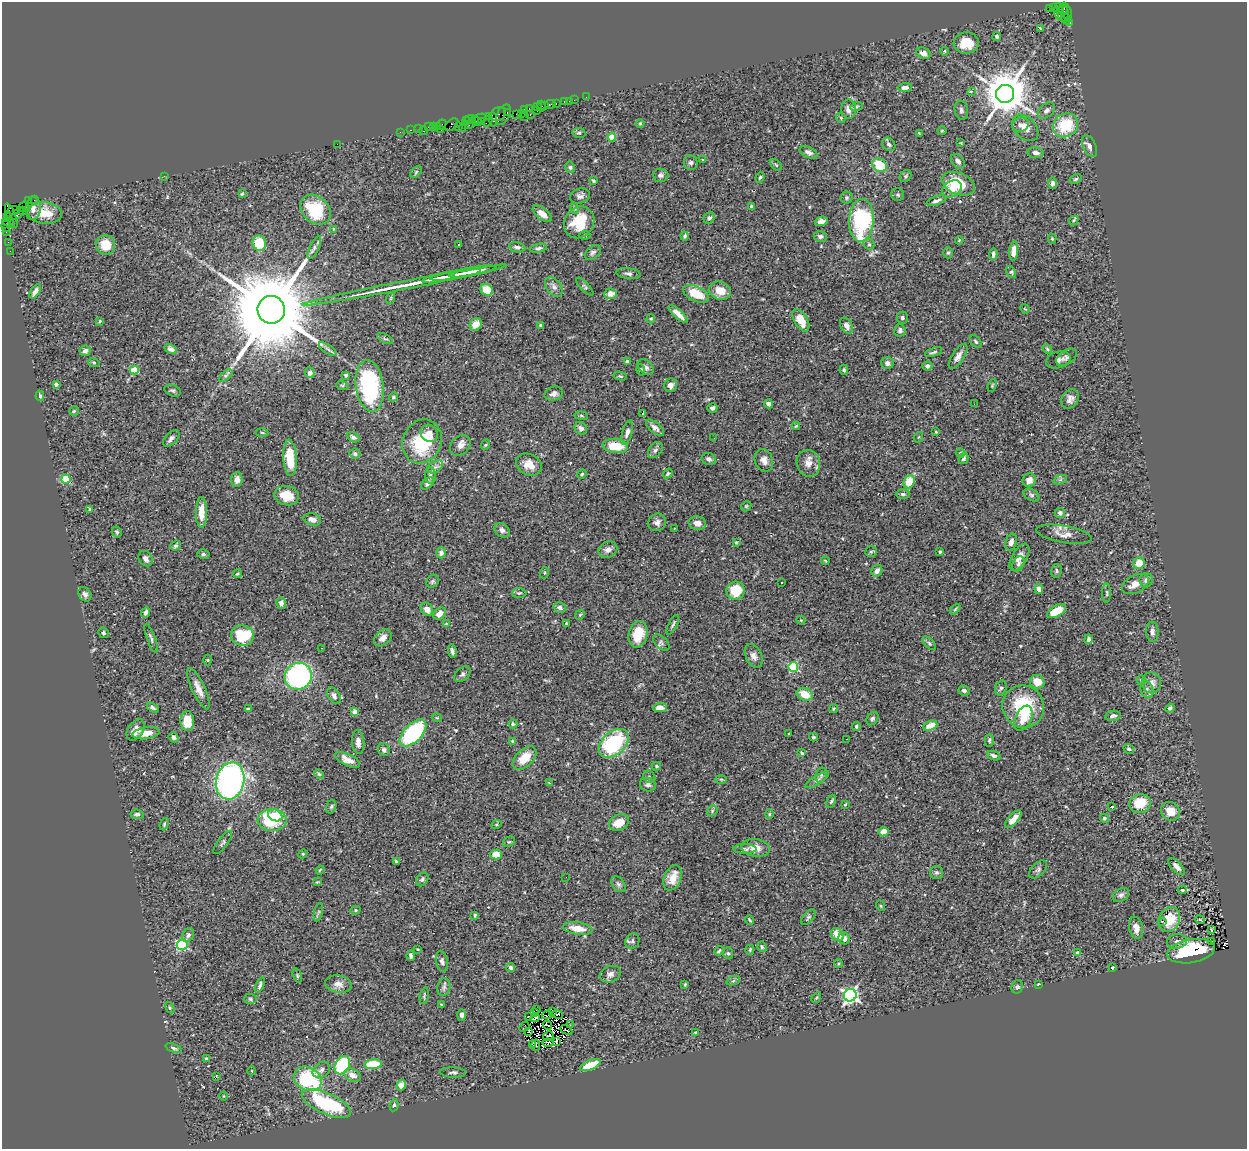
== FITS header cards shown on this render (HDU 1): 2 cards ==
NAXIS1  =                 1245
NAXIS2  =                 1147

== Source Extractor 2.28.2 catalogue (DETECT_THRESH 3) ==
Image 1245 x 1147 px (HDU 1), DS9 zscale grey, 1 PNG px = 1 image px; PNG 1249 x 1151 px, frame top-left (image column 1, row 1147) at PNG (2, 2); each listed source drawn as its Kron ellipse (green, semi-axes under 4 px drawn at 4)
Background 0.717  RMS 0.055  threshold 0.166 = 3 sigma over >= 5 px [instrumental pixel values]
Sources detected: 469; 2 with non-positive FLUX_AUTO (blend fragments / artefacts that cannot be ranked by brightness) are neither listed nor drawn; the other 467 listed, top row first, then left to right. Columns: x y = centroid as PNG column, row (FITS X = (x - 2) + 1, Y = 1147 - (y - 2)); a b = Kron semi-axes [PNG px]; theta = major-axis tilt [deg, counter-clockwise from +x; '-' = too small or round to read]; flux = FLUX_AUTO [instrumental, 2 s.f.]
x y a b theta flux
1049 8 3 2 - 200
1053 8 2 2 - 1.8
1063 8 6 3 77 120
1058 11 8 4 -89 73
1063 13 9 5 90 280
1067 13 9 4 -79 150
1066 19 5 2 - 57
1070 22 4 3 - 44
1040 29 3 2 - 3.5
997 36 4 4 - 8.7
966 43 12 10 5 82
944 51 4 3 - 4.4
923 53 7 5 -25 21
905 87 7 4 5 17
971 91 4 4 - 5
1005 94 9 9 - 15000
586 97 2 2 - 5.6
574 100 2 2 - 11
564 101 3 3 - 78
569 101 2 2 - 7.2
556 103 3 2 - 17
550 104 5 3 - 54
545 105 3 2 - 52
541 106 5 3 - 46
857 106 6 4 18 5.6
537 107 2 2 - 43
524 109 3 3 - 26
529 109 3 2 - 52
848 109 9 7 89 22
961 110 9 6 -79 11
1046 110 10 6 40 14
537 111 4 3 - 7.7
507 113 3 2 - 14
521 113 4 2 - 47
498 114 8 6 34 46
516 114 2 2 - 25
503 115 11 6 61 96
530 115 3 2 - 51
488 116 4 2 - 91
524 116 3 2 - 40
479 118 7 4 20 88
841 118 5 4 - 4.5
493 119 7 4 -86 280
470 120 5 4 - 80
466 121 4 2 - 51
476 121 6 3 -25 100
481 121 3 3 - 41
487 121 6 2 56 44
640 123 4 3 - 4
470 124 6 3 36 150
441 125 6 3 44 62
452 125 8 5 42 91
1020 125 8 7 - 16
1065 125 13 11 31 150
437 126 4 2 - 59
459 126 3 2 - 15
428 127 2 2 - 5.8
433 127 4 2 - 32
462 128 2 2 - 5.9
1025 128 15 10 -44 37
418 129 2 2 - 25
411 130 3 2 - 24
441 130 3 2 - 37
942 130 5 3 - 3.3
423 131 4 3 - 70
400 132 2 2 - 14
579 133 6 5 - 6.5
919 133 3 3 - 2.4
612 137 4 4 - 86
961 143 4 2 - 3
337 144 2 2 - 62
889 144 7 6 - 9.9
1089 146 11 6 -66 15
808 152 9 5 -24 13
1036 153 8 5 -8 17
703 160 3 2 - 11
958 161 8 5 -49 11
691 163 7 7 - 10
776 165 7 4 -45 4.9
880 165 8 6 -39 120
570 167 6 4 -76 6.2
416 172 7 4 46 5.4
660 175 8 6 -2 10
164 176 3 2 - 6
906 176 7 5 48 5.8
760 177 5 4 - 5.5
1076 179 7 4 27 5.9
593 181 4 3 - 4.5
1052 183 5 4 - 9.5
958 184 17 10 -22 120
952 189 10 7 33 40
242 194 4 3 - 4.4
898 195 6 6 - 7.4
580 196 10 7 17 14
846 198 6 6 - 6.2
34 200 2 2 - 9.1
28 201 3 2 - 45
936 201 10 4 19 12
24 206 5 2 - 34
751 206 3 3 - 4.8
33 208 11 7 87 22
574 208 6 3 -71 5.9
13 210 5 3 - 110
22 210 3 2 - 24
315 210 17 13 -44 190
45 213 17 11 -5 65
17 214 7 4 44 200
542 214 11 5 -39 33
11 216 13 3 -68 180
7 217 2 2 - 14
709 218 6 5 - 10
861 220 21 12 87 400
1074 220 5 3 - 3.9
821 221 6 4 19 16
8 222 7 2 -30 110
579 222 16 14 54 130
6 226 6 3 -83 120
333 229 4 3 - 2.9
7 231 4 2 - 39
584 235 6 4 4 4.8
685 236 4 3 - 6.3
820 236 6 5 - 11
1052 239 5 4 - 3.8
959 240 4 3 - 3.8
8 242 2 2 - 11
259 243 7 7 - 100
458 244 3 3 - 14
869 244 6 5 - 6
105 245 10 9 - 63
314 247 12 4 65 13
517 247 8 5 -10 12
539 248 8 4 10 9.5
10 251 2 2 - 5.8
1014 251 9 4 86 24
593 252 9 6 42 11
948 253 5 4 - 5.6
993 254 6 3 88 11
472 271 23 3 10 27
1011 272 6 4 -62 5.3
628 274 12 5 -7 12
456 275 25 3 10 23
439 278 16 3 11 19
405 285 104 4 11 97
554 287 11 7 -52 17
585 287 11 4 -46 7.5
487 290 6 5 - 59
35 291 8 4 55 14
720 291 11 9 -22 43
610 294 6 5 - 24
696 294 14 7 -24 88
391 298 6 3 71 4.2
1025 309 5 3 - 3
271 310 14 13 - 66000
678 314 12 4 -43 29
902 318 6 5 - 9
651 319 5 4 - 4.4
801 320 12 6 -58 56
99 321 4 3 - 4.3
476 324 7 5 46 38
541 325 3 3 - 7
847 326 9 5 -58 17
900 330 6 5 - 11
385 338 9 4 -25 6.7
976 341 7 4 -51 6.5
171 349 7 4 -26 13
328 349 10 4 -34 11
1047 349 5 4 - 4.5
85 351 5 5 - 12
933 352 9 3 18 5.8
958 356 14 6 57 20
1067 357 11 7 33 8.8
1058 360 12 8 16 15
627 361 4 3 - 12
94 363 6 4 -18 4.9
887 363 6 6 - 16
927 366 5 4 - 11
645 367 9 6 -42 13
134 370 4 4 - 130
641 370 6 4 -82 7.8
844 370 5 4 - 4.7
310 373 5 5 - 15
226 375 8 4 38 8.1
346 375 4 4 - 7.5
620 376 6 3 -14 4.7
56 384 4 3 - 8.6
342 385 6 4 -18 4.9
671 385 7 6 - 20
992 385 7 3 72 3.5
370 386 26 14 -82 450
172 390 8 5 -20 8.5
554 394 9 7 16 15
40 396 5 4 - 6.4
393 397 5 4 - 5.7
1070 399 10 8 55 19
768 404 4 4 - 10
974 404 2 2 - 3.4
712 408 5 5 - 8.6
74 411 5 4 - 5.2
643 413 3 2 - 2
581 416 6 3 -9 4.9
796 426 4 3 - 4
581 428 7 6 - 18
655 428 11 5 -40 19
262 432 6 4 -3 4.3
627 432 13 5 74 17
936 432 4 4 - 3.8
429 433 9 8 - 23
353 437 6 4 -28 9.1
919 437 5 3 - 3.3
171 438 10 5 44 14
714 438 2 2 - 3.6
422 441 22 19 64 220
460 445 11 9 47 22
485 445 5 3 - 3.6
615 446 12 7 -8 91
655 450 9 6 52 11
960 453 5 4 - 4.9
355 454 5 5 - 11
290 458 18 6 -87 110
964 458 6 4 76 10
709 459 7 6 - 13
764 460 11 9 -68 23
808 463 13 11 -71 34
529 465 13 10 -26 43
435 467 9 5 30 13
668 473 5 4 - 6
582 474 5 4 - 4.5
430 476 8 5 -87 13
66 479 4 4 - 160
237 480 7 5 86 23
1029 480 7 6 - 22
1060 480 7 4 19 7.8
909 482 7 5 66 76
427 483 7 4 40 13
903 494 7 5 0 8.4
1032 495 8 5 -27 8.7
287 496 12 9 -14 65
746 506 5 4 - 4.2
90 509 4 4 - 3.5
201 512 15 5 90 50
1060 513 5 5 - 10
312 519 9 6 -14 16
657 522 9 8 - 16
697 523 9 7 -10 22
674 528 3 2 - 4.3
502 530 8 6 -39 14
117 532 6 5 - 6.2
1064 534 28 8 -10 33
736 542 4 3 - 4
1011 542 9 5 71 17
175 545 5 4 - 8.3
608 550 9 8 - 15
871 552 6 5 - 4.8
940 552 3 3 - 5.9
441 553 5 5 - 14
203 554 6 5 - 6.9
1019 557 15 7 60 28
146 559 8 6 -55 18
825 561 4 2 - 3.2
1139 563 6 5 - 54
1018 564 8 5 61 9.9
877 571 6 5 - 18
1056 571 7 5 76 6.6
237 573 4 3 - 3.9
544 573 5 3 - 3.9
1146 580 7 6 - 17
432 581 7 5 47 7
782 583 3 3 - 34
1135 584 14 8 27 31
1039 589 5 4 - 23
736 591 9 9 - 100
519 593 7 5 2 6.6
1107 593 9 3 -90 5.5
85 594 7 6 - 11
281 603 6 5 - 13
560 607 6 5 - 13
427 609 7 5 -52 28
955 609 6 3 45 4.7
1056 611 10 5 28 63
146 613 6 4 65 13
440 614 7 5 39 30
580 615 5 4 - 4.4
801 620 4 4 - 3.5
566 623 4 3 - 3.6
446 624 4 3 - 2.8
673 625 11 4 63 8.1
1152 632 10 6 -86 16
103 633 5 5 - 7
638 634 13 9 77 77
242 636 11 10 - 190
151 638 15 3 -70 9.4
383 638 10 7 41 21
1089 639 4 3 - 8.6
661 643 10 6 -44 10
929 643 8 4 -46 7.4
322 648 2 2 - 2.7
452 651 6 3 -77 9
754 656 12 8 -63 20
208 660 5 3 - 3.3
793 667 5 5 - 270
462 674 9 6 41 9.8
298 676 14 13 - 670
1141 680 4 4 - 5
1037 682 7 7 - 49
1152 683 10 9 - 23
1001 688 8 5 71 8.8
198 689 22 6 -65 34
1147 690 8 6 -74 12
964 691 6 5 - 13
805 694 8 6 -21 60
334 696 9 5 -58 12
1023 707 21 20 - 220
153 708 6 3 -29 6.5
660 708 7 4 1 19
1170 708 5 4 - 7.9
248 709 4 3 - 3.7
834 709 5 3 - 3.3
355 712 4 4 - 35
1113 716 8 5 9 11
437 718 5 3 - 3.1
1023 718 13 8 65 41
872 719 7 5 57 7.5
187 721 10 7 -88 72
513 724 5 4 - 5.5
856 726 4 4 - 5.5
930 726 7 4 21 49
136 730 11 7 56 29
146 733 14 5 9 43
413 733 17 9 45 500
789 734 3 2 - 3.3
173 737 5 4 - 9
813 737 4 3 - 4.9
847 739 2 2 - 1.9
989 740 6 4 88 5.8
512 741 4 4 - 3.3
358 742 12 6 -86 22
614 743 17 11 42 340
1129 749 6 4 -30 5.6
384 750 7 6 - 10
802 753 4 3 - 4.9
994 756 7 4 -21 11
525 758 14 8 44 63
347 760 13 6 -25 29
656 766 4 4 - 4.6
319 774 5 4 - 4.5
821 775 7 5 75 7.2
649 777 7 5 -49 6.9
721 779 6 4 -2 4.9
817 780 14 4 32 10
230 781 19 14 76 1100
549 783 4 2 - 3
648 785 8 6 -15 13
831 801 7 3 65 5.3
845 804 3 2 - 3.2
1140 804 11 9 17 98
331 807 7 5 73 6.7
1112 807 3 2 - 4.9
712 811 6 4 50 5.1
1170 811 10 8 -43 49
137 814 6 4 -6 9.8
769 814 4 4 - 4.1
275 815 7 5 -26 39
1104 818 5 4 - 6
1013 819 11 5 48 43
272 820 14 11 0 220
619 822 10 7 27 53
164 824 6 3 70 5.2
496 824 5 4 - 4.1
884 832 5 4 - 36
509 842 6 4 27 5.2
223 843 14 5 54 9.5
755 848 14 9 -8 34
745 849 11 5 -1 9.6
303 854 5 4 - 4.1
496 855 5 5 - 59
396 861 4 2 - 4.7
1176 866 11 5 -47 18
1038 869 11 6 45 10
320 870 4 2 - 3.5
937 873 6 6 - 7.9
566 877 2 2 - 3.9
673 878 13 8 68 56
422 879 7 5 53 7.7
317 882 4 3 - 2.9
618 884 9 6 -54 9.6
1182 890 4 4 - 7.5
1121 895 9 6 33 12
881 906 5 3 - 3.9
355 910 5 4 - 5.7
318 912 9 4 76 7.2
475 915 4 3 - 6
808 917 9 5 49 7.7
1169 919 13 10 64 75
750 920 5 3 - 4.6
1200 920 5 2 - 4.3
1163 921 2 2 - 1.4
578 928 15 6 -9 51
1136 928 11 7 -78 27
1211 930 3 2 - 3.7
188 935 7 5 61 9.4
837 935 7 5 -51 54
844 938 6 5 - 21
632 941 8 7 - 9.3
1177 941 10 7 9 17
1211 942 3 2 - 4.9
182 945 5 5 - 370
762 947 5 4 - 5.6
417 949 3 2 - 2.8
750 950 5 3 - 4.7
719 951 5 3 - 6.2
1191 951 24 11 10 240
728 953 6 5 - 6.7
1078 953 3 3 - 17
411 956 5 4 - 11
442 961 10 6 -80 11
838 963 4 3 - 3.4
511 968 4 4 - 8.8
1112 968 3 2 - 3.6
610 974 11 8 19 17
297 976 7 4 -71 5.2
733 981 7 4 19 5.6
338 984 13 8 -9 26
1038 984 3 3 - 2.1
260 985 8 3 68 8.4
685 985 3 2 - 4.1
444 987 9 6 77 11
1017 987 7 5 66 6.8
850 995 6 6 - 1100
424 996 8 3 78 5.3
816 998 6 3 58 4.2
250 999 6 5 - 6.5
442 1005 3 3 - 5.8
170 1008 6 3 -60 4.6
537 1010 2 2 - 0.035
534 1012 3 2 - 2.6
553 1012 3 2 - 4
558 1014 5 2 - 0.66
461 1015 6 4 89 12
547 1015 5 2 - 1.5
528 1016 3 2 - 4.8
535 1018 4 3 - 1.5
547 1025 5 2 - 3.4
570 1025 3 2 - 5.4
524 1027 5 3 - 1.6
566 1030 6 2 -28 4.2
529 1031 2 2 - 3.9
696 1033 3 3 - 6.2
548 1036 5 2 - 2.9
556 1041 3 3 - 1.9
548 1043 5 3 - 8.9
532 1044 3 2 - 11
536 1045 6 3 -86 4.5
174 1048 8 4 -20 8.3
206 1058 3 3 - 4.5
373 1064 9 5 5 110
342 1065 10 7 60 260
590 1065 11 4 22 87
321 1070 9 7 37 14
252 1071 4 3 - 2.6
453 1072 13 5 -2 9.9
352 1075 8 6 -28 29
216 1077 3 2 - 26
308 1079 15 11 -30 320
401 1085 5 4 - 29
224 1096 5 3 - 2.9
326 1104 26 10 -24 330
394 1105 6 4 79 6
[2 non-positive-flux detections neither listed nor drawn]